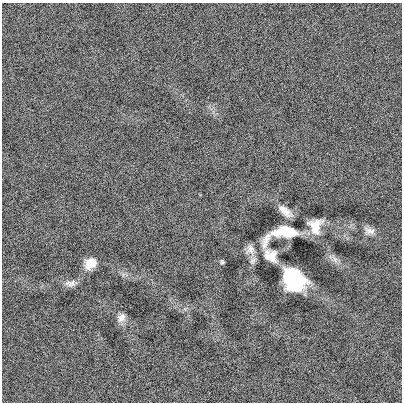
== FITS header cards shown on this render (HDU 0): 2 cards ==
NAXIS1  =                  400
NAXIS2  =                  400

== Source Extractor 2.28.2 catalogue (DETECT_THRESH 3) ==
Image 400 x 400 px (HDU 0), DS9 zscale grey, 1 PNG px = 1 image px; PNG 404 x 404 px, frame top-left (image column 1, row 400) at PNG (2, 3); no overlay
Background -6.67e-04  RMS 0.11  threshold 0.333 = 3 sigma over >= 5 px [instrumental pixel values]
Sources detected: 14; all 14 listed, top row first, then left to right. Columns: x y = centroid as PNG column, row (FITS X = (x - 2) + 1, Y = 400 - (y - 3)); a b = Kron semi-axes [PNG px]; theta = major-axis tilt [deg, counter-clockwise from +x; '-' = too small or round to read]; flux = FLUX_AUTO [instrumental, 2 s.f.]
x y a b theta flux
285 211 14 6 -38 67
315 226 13 10 84 120
369 231 16 9 -19 48
287 232 19 8 -1 290
266 241 24 8 68 63
250 249 13 11 -88 49
271 256 17 13 -42 89
252 260 10 7 44 27
335 260 10 6 -63 32
222 262 6 5 - 12
90 263 12 10 44 120
293 279 20 16 -48 610
70 283 15 8 8 44
121 317 12 9 58 45